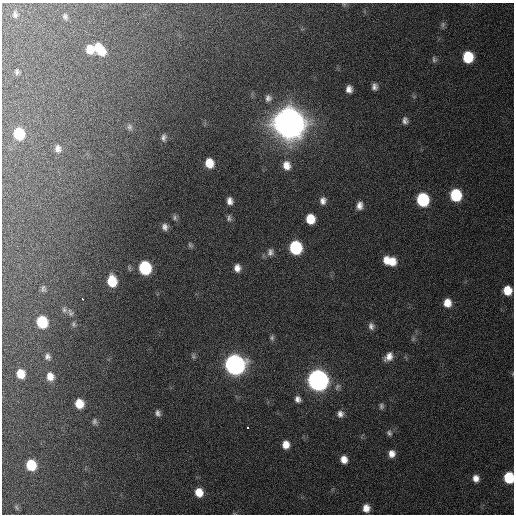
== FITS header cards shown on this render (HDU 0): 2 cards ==
NAXIS1  =                  512 / Axis length
NAXIS2  =                  512 / Axis length

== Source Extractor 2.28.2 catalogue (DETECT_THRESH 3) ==
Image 512 x 512 px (HDU 0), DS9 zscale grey, 1 PNG px = 1 image px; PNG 516 x 516 px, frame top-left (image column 1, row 512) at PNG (2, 3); no overlay
Background 184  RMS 13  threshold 40.4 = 3 sigma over >= 5 px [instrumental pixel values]
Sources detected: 73; all 73 listed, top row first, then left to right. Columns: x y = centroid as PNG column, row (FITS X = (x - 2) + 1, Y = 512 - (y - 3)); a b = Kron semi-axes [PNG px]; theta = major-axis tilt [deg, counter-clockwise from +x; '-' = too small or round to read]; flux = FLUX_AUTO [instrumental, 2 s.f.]
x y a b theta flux
344 4 6 4 -1 1.4e+03
15 14 9 6 -82 3.1e+03
65 16 8 6 -60 2.4e+03
443 25 9 6 75 2.2e+03
90 49 8 7 - 1.5e+04
100 49 16 9 -51 2.0e+04
468 57 9 8 - 4.0e+04
434 59 8 6 -76 2.3e+03
17 72 6 4 -88 1.9e+03
374 87 7 6 - 4.0e+03
349 89 7 6 - 5.7e+03
268 98 10 9 - 4.5e+03
405 120 9 7 -88 3.8e+03
289 123 12 11 - 3.9e+06
130 127 9 7 -75 3.0e+03
19 134 9 7 -77 4.2e+04
163 137 9 6 85 3.5e+03
58 149 9 7 -82 4.5e+03
209 163 8 7 - 1.6e+04
286 165 12 10 -76 9.8e+03
456 195 9 8 - 5.8e+04
423 200 9 8 - 8.2e+04
230 201 7 5 -81 5.3e+03
323 201 9 8 - 5.2e+03
359 205 10 8 80 6.0e+03
175 217 8 6 -77 2.5e+03
229 218 9 6 84 2.6e+03
310 219 8 7 - 2.0e+04
165 227 8 7 - 4.5e+03
190 245 8 6 -61 2.0e+03
295 247 9 8 - 8.6e+04
270 252 10 8 -89 4.2e+03
386 260 10 6 -77 8.3e+03
392 261 10 8 -60 1.3e+04
145 268 9 8 - 9.0e+04
237 268 8 6 -88 6.2e+03
112 281 10 7 -82 2.8e+04
43 289 9 6 -85 2.4e+03
507 290 8 7 - 1.8e+04
82 298 3 3 - 1.0e+04
447 303 9 8 - 1.1e+04
64 310 8 7 - 2.5e+03
70 313 11 7 -69 3.4e+03
42 322 9 8 - 4.7e+04
73 324 9 5 -84 2.1e+03
371 326 9 7 -84 4.0e+03
272 338 8 6 90 2.3e+03
413 339 8 5 46 1.9e+03
193 356 9 6 -81 2.1e+03
47 357 8 7 - 3.4e+03
389 357 11 8 49 7.9e+03
235 364 10 9 - 7.0e+05
21 374 7 7 - 1.5e+04
50 376 9 8 - 8.9e+03
318 380 10 9 - 8.0e+05
337 387 10 6 59 3.2e+03
298 399 8 7 - 4.4e+03
79 404 8 7 - 1.8e+04
381 406 8 6 -89 2.4e+03
158 413 7 5 -65 3.0e+03
340 414 8 8 - 4.6e+03
94 421 9 6 90 2.6e+03
248 427 3 3 - 9.0e+03
389 433 9 7 -65 2.7e+03
286 445 8 7 - 9.6e+03
392 454 8 7 - 6.9e+03
344 459 7 6 - 8.1e+03
31 465 8 7 - 3.7e+04
476 478 8 7 - 6.3e+03
509 478 8 7 - 4.4e+04
199 492 8 7 - 1.5e+04
16 507 8 4 -56 1.4e+03
366 508 8 7 - 8.5e+03
At the frame edge (FLAGS 8, measured only in part): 1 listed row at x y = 509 478